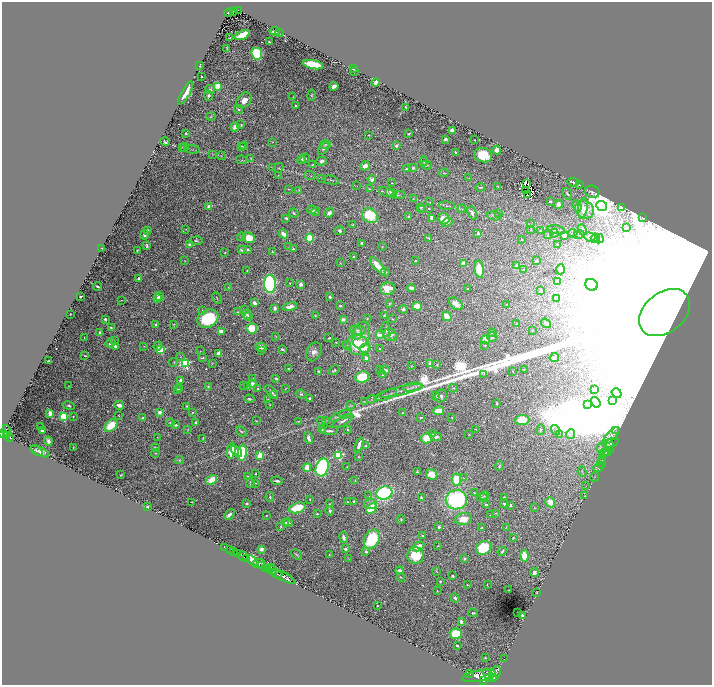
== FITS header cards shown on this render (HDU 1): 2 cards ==
NAXIS1  =                 1420
NAXIS2  =                 1365

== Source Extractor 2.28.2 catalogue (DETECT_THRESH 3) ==
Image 1420 x 1365 px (HDU 1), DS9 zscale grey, zoomed out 1/2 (1 PNG px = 2 x 2 image px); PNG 714 x 687 px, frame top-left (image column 1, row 1365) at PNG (2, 2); each listed source drawn as its Kron ellipse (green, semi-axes under 4 px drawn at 4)
Background 1.7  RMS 0.026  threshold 0.0787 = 3 sigma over >= 5 px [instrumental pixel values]
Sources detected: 625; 39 cannot appear on this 1/2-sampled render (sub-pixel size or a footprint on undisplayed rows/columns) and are neither listed nor drawn; of the other 586, the 500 brightest by FLUX_AUTO listed and drawn (86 fainter detections omitted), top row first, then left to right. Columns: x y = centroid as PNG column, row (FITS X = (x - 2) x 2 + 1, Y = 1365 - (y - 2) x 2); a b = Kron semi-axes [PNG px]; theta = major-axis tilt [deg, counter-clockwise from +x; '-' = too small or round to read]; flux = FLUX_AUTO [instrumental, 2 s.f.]
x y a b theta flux
238 10 4 2 - 1.6e+02
233 12 4 2 - 1.4e+02
228 13 4 3 - 1.5e+02
275 31 5 3 - 1.7e+01
279 33 4 2 - 3.9e+00
242 35 8 3 25 1.7e+02
230 38 3 1 - 4.4e+00
269 42 2 2 - 4.6e+00
227 48 3 1 - 3.2e+00
257 54 6 5 - 2.6e+02
200 65 3 1 - 2.9e+00
313 65 10 4 -12 2.6e+02
354 69 2 1 - 2.8e+00
354 72 2 2 - 2.7e+00
201 76 2 2 - 3.0e+00
376 82 4 3 - 2.1e+01
217 86 4 3 - 8.3e+01
334 86 4 3 - 2.7e+01
210 90 5 4 - 1.0e+01
186 93 13 4 60 7.5e+01
312 95 5 3 - 5.5e+00
208 96 5 4 - 1.2e+01
293 97 2 2 - 2.5e+00
244 100 8 6 50 4.3e+01
295 105 2 2 - 6.4e+00
405 107 2 2 - 3.3e+00
239 109 5 3 - 1.2e+01
211 116 5 3 - 5.8e+00
241 125 3 3 - 8.9e+00
235 127 5 4 - 2.7e+01
452 130 3 3 - 4.9e+01
186 133 2 2 - 7.6e+00
409 134 3 2 - 6.4e+00
369 135 3 2 - 2.8e+00
445 139 2 2 - 2.5e+01
475 140 2 2 - 5.4e+00
165 142 5 3 - 1.3e+01
273 142 3 2 - 2.5e+00
325 145 5 3 - 6.9e+00
241 146 3 2 - 3.0e+00
244 146 4 2 - 4.4e+00
396 146 2 2 - 3.7e+01
182 147 3 2 - 2.7e+00
184 148 4 3 - 5.0e+00
324 148 7 3 51 9.9e+00
192 149 7 2 -7 6.5e+00
497 150 4 3 - 4.8e+01
455 152 2 2 - 5.1e+00
212 155 3 3 - 3.1e+00
483 155 9 7 -15 1.2e+02
221 156 4 3 - 4.9e+00
251 158 3 2 - 2.9e+00
305 158 5 3 - 9.8e+00
241 160 5 3 - 4.9e+00
301 160 4 4 - 1.6e+01
321 161 5 4 - 1.2e+01
424 161 5 3 - 8.2e+00
312 165 3 2 - 3.8e+00
426 165 6 3 -13 7.4e+00
365 166 5 3 - 3.4e+01
273 167 4 2 - 2.7e+00
279 168 5 3 - 5.7e+00
413 168 3 3 - 1.0e+01
406 169 3 3 - 6.2e+00
444 173 5 3 - 4.5e+00
278 175 3 3 - 3.5e+00
310 176 6 2 -23 5.0e+00
322 178 4 3 - 4.0e+00
469 178 3 2 - 2.4e+00
372 179 4 4 - 1.5e+01
331 180 8 2 -13 6.4e+00
573 182 6 4 -6 1.0e+01
392 183 2 2 - 3.8e+00
526 183 2 1 - 3.6e+00
579 185 3 2 - 3.9e+00
357 186 4 2 - 2.3e+00
498 186 4 3 - 4.1e+00
480 187 4 2 - 6.3e+00
289 189 2 2 - 2.9e+00
369 189 4 2 - 3.4e+00
299 190 4 3 - 4.7e+00
526 191 4 1 - 3.8e+00
387 192 9 4 -19 1.2e+01
592 192 7 6 - 1.6e+01
391 193 6 3 -35 2.1e+01
567 194 6 3 -57 1.1e+01
398 195 7 3 5 6.9e+00
527 195 2 1 - 3.2e+00
413 199 3 2 - 2.9e+00
550 201 2 2 - 2.4e+01
430 202 3 2 - 2.9e+00
559 204 4 4 - 2.6e+01
447 206 8 2 -4 6.8e+00
577 206 6 4 -67 1.2e+01
602 206 5 5 - 7.4e+03
209 207 3 3 - 3.4e+01
421 207 4 3 - 6.1e+00
621 207 3 3 - 5.3e+01
429 208 3 2 - 4.1e+00
583 208 10 4 81 1.9e+01
462 209 4 2 - 4.1e+00
585 209 10 8 -40 2.4e+01
312 210 5 3 - 1.9e+01
422 210 3 3 - 3.8e+00
316 212 4 2 - 4.0e+00
294 213 5 2 - 7.3e+00
329 213 5 4 - 1.6e+01
472 213 7 3 -68 1.9e+01
499 213 3 2 - 2.8e+00
370 216 9 6 -34 2.0e+02
409 216 3 2 - 1.2e+01
494 216 7 3 -10 8.8e+00
286 218 3 2 - 9.1e+00
432 218 4 3 - 3.7e+01
643 218 4 2 - 3.5e+00
444 219 6 5 - 8.7e+01
447 222 5 4 - 1.4e+01
530 224 3 3 - 3.4e+00
353 225 2 2 - 8.8e+00
627 227 3 2 - 2.4e+00
186 229 3 2 - 3.1e+00
148 230 3 3 - 8.6e+00
531 230 3 2 - 2.3e+00
541 230 3 2 - 3.0e+00
556 230 9 3 -13 1.0e+01
582 230 6 3 -67 7.2e+00
339 231 5 3 - 1.2e+01
478 233 2 2 - 3.4e+01
554 233 4 4 - 8.8e+00
572 233 5 2 - 2.7e+00
283 234 5 3 - 2.7e+01
579 234 5 3 - 4.8e+00
145 235 5 3 - 1.7e+01
548 235 4 2 - 6.0e+00
564 236 3 2 - 2.1e+01
241 237 5 3 - 8.5e+00
249 238 6 5 - 9.6e+01
310 238 4 4 - 2.0e+02
429 238 3 2 - 3.9e+00
591 238 7 1 -26 4.6e+00
595 238 4 3 - 5.7e+00
522 239 2 2 - 4.9e+00
599 239 5 3 - 6.1e+00
196 241 6 4 10 9.6e+00
361 243 3 3 - 9.3e+00
557 244 3 2 - 4.3e+00
190 245 3 2 - 1.8e+01
147 246 4 2 - 8.1e+00
289 247 3 2 - 2.8e+00
382 247 3 2 - 2.6e+00
102 248 2 2 - 5.4e+00
293 249 3 3 - 8.6e+00
137 250 2 2 - 5.1e+00
241 250 3 3 - 1.0e+01
248 250 4 3 - 5.7e+00
272 252 4 3 - 4.6e+00
225 253 2 2 - 4.3e+00
353 256 3 2 - 3.8e+00
415 260 3 3 - 4.1e+00
185 261 3 2 - 3.0e+00
536 261 3 3 - 1.2e+01
341 263 3 2 - 2.5e+00
463 263 3 2 - 4.7e+01
378 266 11 3 -48 1.1e+02
517 266 3 3 - 2.2e+01
479 269 8 4 -83 1.3e+02
561 269 5 4 - 1.7e+01
524 270 3 3 - 5.9e+00
247 271 2 2 - 3.3e+00
385 272 4 3 - 9.6e+00
139 278 4 3 - 1.4e+01
558 281 3 3 - 5.0e+00
289 283 3 2 - 3.3e+00
270 284 9 6 -86 8.8e+02
301 284 3 3 - 2.4e+01
591 285 6 5 - 1.6e+01
98 286 4 2 - 8.2e+00
229 287 3 2 - 2.7e+00
411 288 4 3 - 2.2e+01
387 289 7 6 - 7.4e+01
467 289 2 2 - 3.3e+00
541 290 4 4 - 8.2e+00
80 296 3 2 - 6.3e+00
159 297 5 3 - 2.1e+01
330 297 2 2 - 3.3e+01
157 298 4 2 - 1.4e+01
217 298 6 2 -65 3.6e+00
557 299 2 2 - 2.3e+00
121 300 2 1 - 2.7e+00
255 303 4 2 - 2.8e+01
389 303 4 3 - 4.9e+00
456 304 8 5 -40 5.1e+01
506 304 3 3 - 3.4e+00
290 306 7 3 12 3.4e+01
340 306 3 3 - 1.1e+01
417 306 5 4 - 5.6e+01
275 308 3 3 - 2.1e+01
403 309 4 4 - 1.5e+01
202 310 4 3 - 4.5e+00
244 310 3 2 - 4.4e+00
238 312 3 3 - 7.5e+00
664 312 28 20 39 2.9e+06
70 314 2 1 - 2.6e+00
247 314 5 3 - 7.9e+00
315 315 2 2 - 3.5e+00
384 315 4 3 - 5.0e+00
249 316 4 3 - 5.9e+00
447 316 5 4 - 6.4e+01
105 319 4 3 - 8.1e+00
208 319 11 8 28 2.8e+02
343 319 2 2 - 6.2e+01
367 319 2 2 - 4.2e+00
392 319 2 1 - 3.0e+00
516 323 2 2 - 3.0e+00
546 323 5 3 - 1.0e+01
174 324 4 3 - 3.5e+00
156 325 3 2 - 1.3e+01
111 328 3 2 - 9.1e+00
252 328 5 5 - 1.2e+02
386 329 7 3 -85 8.3e+00
358 330 8 4 -6 1.5e+01
532 330 2 2 - 4.3e+00
221 331 4 3 - 4.3e+01
100 333 3 3 - 2.4e+01
357 333 6 5 - 2.4e+01
492 333 4 2 - 3.4e+00
361 335 13 8 77 5.6e+01
379 335 3 2 - 4.8e+01
390 335 7 6 - 3.2e+01
276 336 3 2 - 2.2e+00
393 337 4 3 - 6.7e+00
492 337 5 4 - 9.6e+00
84 338 2 1 - 3.0e+00
329 338 3 2 - 4.6e+00
115 340 2 2 - 2.3e+00
485 340 4 3 - 4.8e+01
336 342 2 2 - 3.3e+00
110 343 5 3 - 1.6e+01
358 345 12 10 -16 2.2e+02
485 345 4 3 - 3.7e+00
115 346 3 2 - 1.2e+01
144 346 4 2 - 2.5e+00
158 346 4 3 - 2.2e+01
347 346 4 3 - 6.9e+00
261 347 5 4 - 4.1e+01
365 348 6 4 15 3.8e+01
380 349 3 3 - 2.7e+00
160 350 3 3 - 2.9e+02
262 350 4 2 - 5.7e+00
282 350 3 2 - 9.2e+00
200 351 3 2 - 2.4e+00
314 352 10 7 61 2.9e+01
219 353 4 3 - 3.0e+01
85 356 4 2 - 3.4e+00
181 357 3 2 - 3.8e+00
554 357 5 3 - 1.7e+01
202 358 4 2 - 5.5e+00
367 358 4 3 - 3.4e+01
49 361 4 2 - 9.3e+00
174 362 4 2 - 4.2e+00
185 363 4 3 - 6.0e+02
212 363 3 2 - 2.5e+00
430 364 4 2 - 5.3e+01
437 365 4 3 - 3.8e+00
411 366 3 2 - 2.9e+00
288 369 3 2 - 5.9e+00
524 369 2 2 - 6.5e+00
334 370 6 3 36 7.9e+00
379 370 4 2 - 4.1e+00
385 370 5 3 - 2.4e+01
319 371 3 2 - 7.2e+00
513 371 2 2 - 4.0e+00
484 374 3 2 - 2.5e+00
382 375 3 3 - 6.2e+00
362 377 7 6 - 2.2e+02
252 378 3 2 - 4.6e+00
276 379 4 3 - 6.9e+00
180 380 3 3 - 1.8e+01
252 384 4 3 - 3.6e+01
68 386 2 2 - 2.3e+00
244 386 2 2 - 2.3e+00
248 386 2 2 - 2.6e+00
208 387 3 3 - 4.8e+00
412 387 9 3 8 1.3e+01
453 388 4 3 - 4.8e+00
177 389 2 2 - 6.4e+00
180 389 4 3 - 8.8e+00
257 389 2 2 - 1.0e+01
285 389 3 2 - 3.3e+00
595 389 2 2 - 3.4e+00
401 391 23 2 13 2.2e+01
272 392 8 3 -45 1.4e+01
617 393 5 2 - 5.5e+00
301 394 5 4 - 7.9e+00
275 395 4 3 - 6.0e+00
386 395 12 2 21 1.2e+01
436 396 4 3 - 4.3e+00
441 396 7 5 48 1.4e+01
249 399 5 3 - 8.4e+00
268 399 3 2 - 3.1e+00
310 399 3 2 - 8.3e+00
372 399 4 3 - 6.8e+00
612 400 4 2 - 4.5e+00
364 402 3 2 - 3.2e+00
596 402 5 3 - 6.5e+00
496 403 3 2 - 4.4e+00
587 404 3 2 - 3.8e+00
69 405 6 3 -11 9.9e+00
119 405 5 3 - 2.9e+01
270 405 2 2 - 2.6e+00
351 405 4 3 - 6.6e+00
187 406 3 2 - 6.2e+00
438 411 5 4 - 9.3e+01
160 412 2 2 - 4.5e+01
192 412 3 3 - 3.7e+00
50 413 4 3 - 4.2e+01
402 413 3 2 - 4.5e+00
345 414 6 2 16 7.3e+00
63 416 3 3 - 3.4e+02
73 416 3 3 - 4.8e+00
119 416 2 1 - 2.5e+00
336 417 5 4 - 6.0e+00
421 417 4 2 - 5.1e+00
452 417 2 2 - 2.5e+00
143 418 3 3 - 1.3e+01
522 420 7 5 5 8.3e+01
256 421 2 2 - 4.5e+00
321 421 4 4 - 4.5e+00
325 421 4 2 - 3.2e+00
343 421 11 3 30 1.6e+01
298 422 3 3 - 3.4e+00
170 423 4 3 - 3.8e+00
196 423 3 2 - 8.6e+00
176 425 3 2 - 7.8e+00
41 426 2 1 - 3.2e+00
111 426 7 5 41 1.5e+02
348 429 3 2 - 7.0e+00
475 429 2 1 - 2.4e+00
188 430 3 2 - 2.4e+00
322 430 3 2 - 4.4e+00
540 430 5 3 - 9.5e+00
556 430 5 3 - 1.0e+01
616 430 3 2 - 2.9e+00
7 431 6 4 -76 1.5e+03
42 431 2 2 - 6.9e+01
241 431 6 3 -37 6.8e+00
329 431 9 3 0 1.8e+01
3 433 3 2 - 8.3e+02
433 434 3 2 - 5.1e+00
469 434 3 2 - 2.6e+00
570 434 5 3 - 7.5e+00
559 435 3 2 - 2.7e+00
7 436 2 1 - 4.2e+02
611 436 11 4 46 2.0e+01
9 437 4 2 - 3.7e+02
157 437 2 2 - 2.8e+00
436 437 6 3 -6 1.4e+01
203 438 2 2 - 2.4e+00
308 438 6 3 -75 1.9e+01
426 438 5 5 - 1.0e+02
48 441 4 3 - 1.8e+01
611 443 8 3 18 5.8e+00
359 445 7 3 67 3.5e+01
366 446 3 3 - 7.9e+00
610 446 7 3 -87 5.6e+00
73 447 2 1 - 2.4e+00
155 447 4 2 - 3.8e+00
601 449 5 4 - 1.0e+01
36 450 7 4 -36 1.2e+01
231 451 8 3 82 9.3e+01
236 451 7 4 -41 4.0e+01
40 452 10 4 -25 3.0e+01
607 452 4 2 - 3.7e+00
155 453 4 2 - 3.5e+00
242 453 8 4 83 3.2e+02
604 453 5 4 - 7.7e+00
338 455 3 3 - 4.3e+02
260 456 3 3 - 2.2e+02
358 457 2 2 - 2.8e+00
179 460 4 3 - 6.5e+00
602 460 4 3 - 4.6e+00
601 463 5 3 - 4.7e+00
347 466 2 1 - 2.3e+00
499 466 5 2 - 5.3e+00
322 467 9 6 72 8.7e+02
307 468 4 3 - 7.8e+01
598 468 5 3 - 4.2e+00
417 471 3 2 - 3.9e+00
582 472 5 3 - 5.2e+00
256 474 2 2 - 3.5e+00
432 474 6 5 - 6.7e+01
121 475 4 3 - 5.9e+00
248 476 3 2 - 3.7e+00
595 477 4 2 - 3.4e+00
464 478 4 3 - 5.6e+00
211 480 6 4 34 7.5e+01
456 480 6 4 -78 1.6e+02
277 481 6 2 -7 1.2e+01
355 481 4 3 - 4.7e+00
250 483 5 3 - 7.2e+00
256 483 2 1 - 3.1e+00
586 486 3 2 - 2.7e+00
384 493 8 6 17 7.4e+02
474 493 2 2 - 2.6e+00
585 495 3 2 - 2.4e+00
369 496 3 3 - 3.1e+00
484 496 5 3 - 4.7e+00
270 497 5 3 - 6.0e+00
482 497 5 3 - 4.8e+00
421 498 3 3 - 7.7e+00
504 498 3 2 - 1.1e+01
310 499 2 2 - 2.4e+00
456 500 11 9 6 7.2e+02
347 501 2 2 - 2.4e+00
353 501 3 3 - 4.2e+00
192 502 2 2 - 4.0e+00
550 502 5 4 - 8.4e+01
246 503 3 2 - 7.8e+00
329 504 3 3 - 4.0e+00
370 504 6 5 - 1.7e+01
504 504 4 3 - 9.0e+00
486 505 3 2 - 1.5e+01
510 505 4 3 - 8.3e+00
147 506 2 2 - 6.8e+00
297 508 8 5 18 1.7e+02
371 508 6 4 47 1.3e+02
534 508 3 2 - 2.6e+00
330 511 5 3 - 1.1e+01
496 513 4 3 - 3.6e+00
317 514 3 2 - 5.3e+00
229 515 6 3 45 2.3e+01
266 515 2 2 - 3.3e+00
491 515 3 2 - 4.8e+00
401 519 4 3 - 5.4e+00
463 519 8 6 8 5.3e+01
286 523 3 2 - 7.0e+00
288 523 4 3 - 9.1e+00
281 527 4 3 - 4.5e+00
439 527 2 2 - 9.6e+00
506 527 3 2 - 2.5e+00
481 528 2 2 - 6.7e+00
423 536 3 2 - 7.6e+00
344 537 5 3 - 2.2e+01
513 538 3 2 - 4.2e+00
372 539 10 7 59 2.9e+02
418 546 6 4 30 4.8e+01
438 546 3 2 - 3.5e+00
224 547 3 1 - 4.2e+01
484 548 8 6 32 2.0e+02
261 549 2 2 - 8.4e+01
345 549 2 2 - 1.5e+01
230 550 2 1 - 6.7e+01
502 551 5 2 - 9.1e+00
234 552 2 1 - 4.9e+02
366 552 4 3 - 1.3e+01
238 554 2 2 - 4.4e+02
296 555 6 2 -42 6.4e+00
329 555 3 2 - 4.2e+00
416 555 8 8 - 1.2e+02
243 556 5 2 - 2.5e+03
524 556 6 4 -85 1.0e+02
247 558 2 2 - 8.2e+02
349 558 2 2 - 2.3e+00
464 558 4 3 - 7.7e+00
252 561 6 3 -36 7.0e+03
259 563 6 3 5 2.3e+03
262 566 4 2 - 6.8e+02
266 568 3 2 - 1.2e+03
270 568 5 2 - 1.1e+03
273 570 4 2 - 1.4e+03
400 570 4 3 - 1.7e+01
436 571 3 2 - 2.8e+00
534 572 4 3 - 2.3e+01
277 574 5 2 - 3.4e+03
283 576 14 2 -25 3.0e+03
453 576 3 3 - 8.5e+00
401 577 4 3 - 3.8e+00
440 581 2 2 - 5.6e+00
467 584 3 2 - 4.2e+00
487 584 2 1 - 3.0e+00
509 590 2 2 - 4.1e+00
437 591 3 2 - 3.2e+00
536 592 2 2 - 2.7e+00
455 598 5 4 - 1.3e+01
377 606 2 2 - 4.4e+00
518 612 2 1 - 3.1e+00
473 613 5 2 - 6.9e+00
522 615 2 2 - 9.6e+00
461 622 4 3 - 1.3e+01
456 634 6 5 - 1.7e+02
457 645 3 2 - 7.4e+00
485 658 2 1 - 2.5e+00
504 659 2 1 - 3.9e+01
470 674 2 1 - 2.8e+02
488 674 6 3 -51 2.8e+03
495 674 9 5 63 7.1e+03
479 676 17 5 11 1.6e+04
493 678 3 2 - 1.7e+03
488 679 4 2 - 2.2e+03
484 680 4 2 - 2.0e+03
At the frame edge (FLAGS 8, measured only in part): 1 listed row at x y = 3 433
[86 fainter detections neither listed nor drawn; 39 sub-pixel or undisplayed-footprint detections neither listed nor drawn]